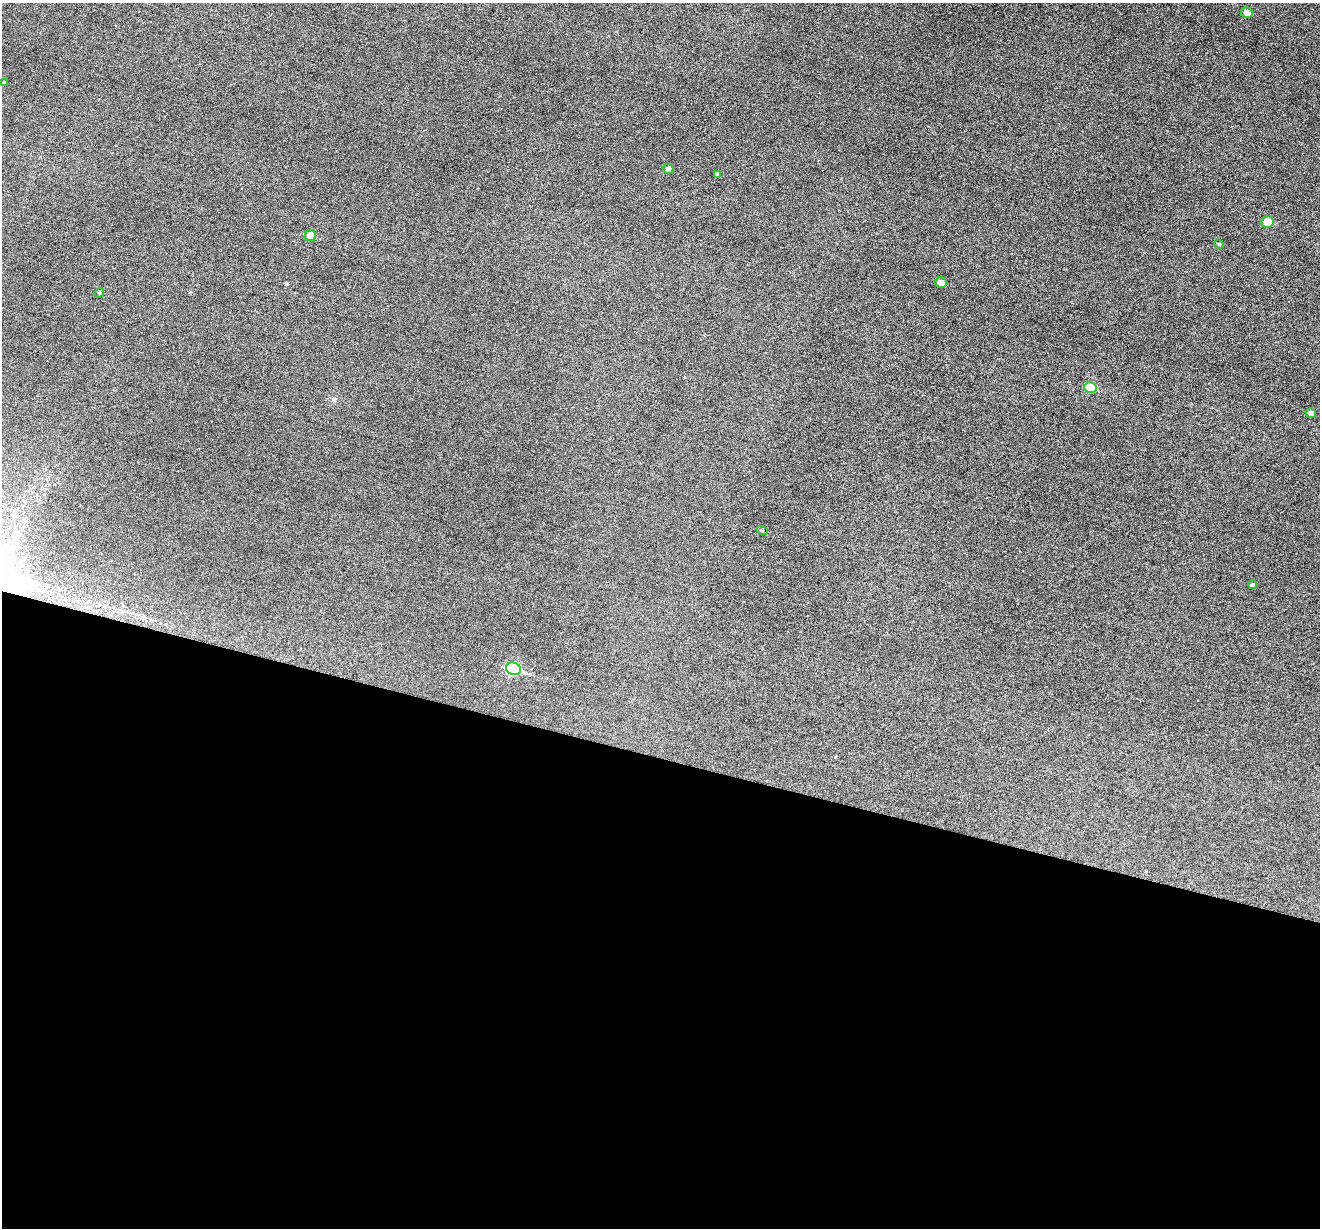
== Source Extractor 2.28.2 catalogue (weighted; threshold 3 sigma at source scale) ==
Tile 14 of 4 x 4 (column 2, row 4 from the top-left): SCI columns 1322-2639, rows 256-1481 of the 5274 x 5288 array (HDU 1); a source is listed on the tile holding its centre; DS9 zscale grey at full resolution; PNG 1322 x 1230 px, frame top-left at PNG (2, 3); each listed source drawn as its Kron ellipse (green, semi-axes under 4 px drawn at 4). Shown black and unused: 38% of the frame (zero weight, under 3 of 6 exposures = <1% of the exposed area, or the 3 px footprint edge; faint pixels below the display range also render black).
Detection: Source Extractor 2.28.2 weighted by HDU 2 'WHT'; one run over the whole footprint, this tile lists its part. Background 0.0504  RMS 0.0056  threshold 0.0228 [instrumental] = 3 sigma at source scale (4.09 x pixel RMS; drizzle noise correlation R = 1.36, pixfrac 0.8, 0.05/0.05 arcsec/px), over >= 5 px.
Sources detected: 14; all 14 listed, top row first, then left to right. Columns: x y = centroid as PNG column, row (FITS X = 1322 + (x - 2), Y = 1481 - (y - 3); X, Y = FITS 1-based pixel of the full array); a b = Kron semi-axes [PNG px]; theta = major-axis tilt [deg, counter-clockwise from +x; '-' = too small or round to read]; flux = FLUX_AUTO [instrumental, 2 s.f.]
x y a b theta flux
1247 13 6 5 - 2.8
4 83 4 4 - 0.8
668 169 5 5 - 1.4
717 174 4 4 - 0.64
1267 222 6 6 - 7.6
310 236 5 5 - 4.9
1219 244 5 4 - 0.68
941 283 5 5 - 2.9
99 293 5 4 - 0.58
1090 388 6 5 - 14
1311 413 5 4 - 1.8
762 530 5 3 - 0.43
1253 585 4 4 - 0.96
513 669 7 6 - 36